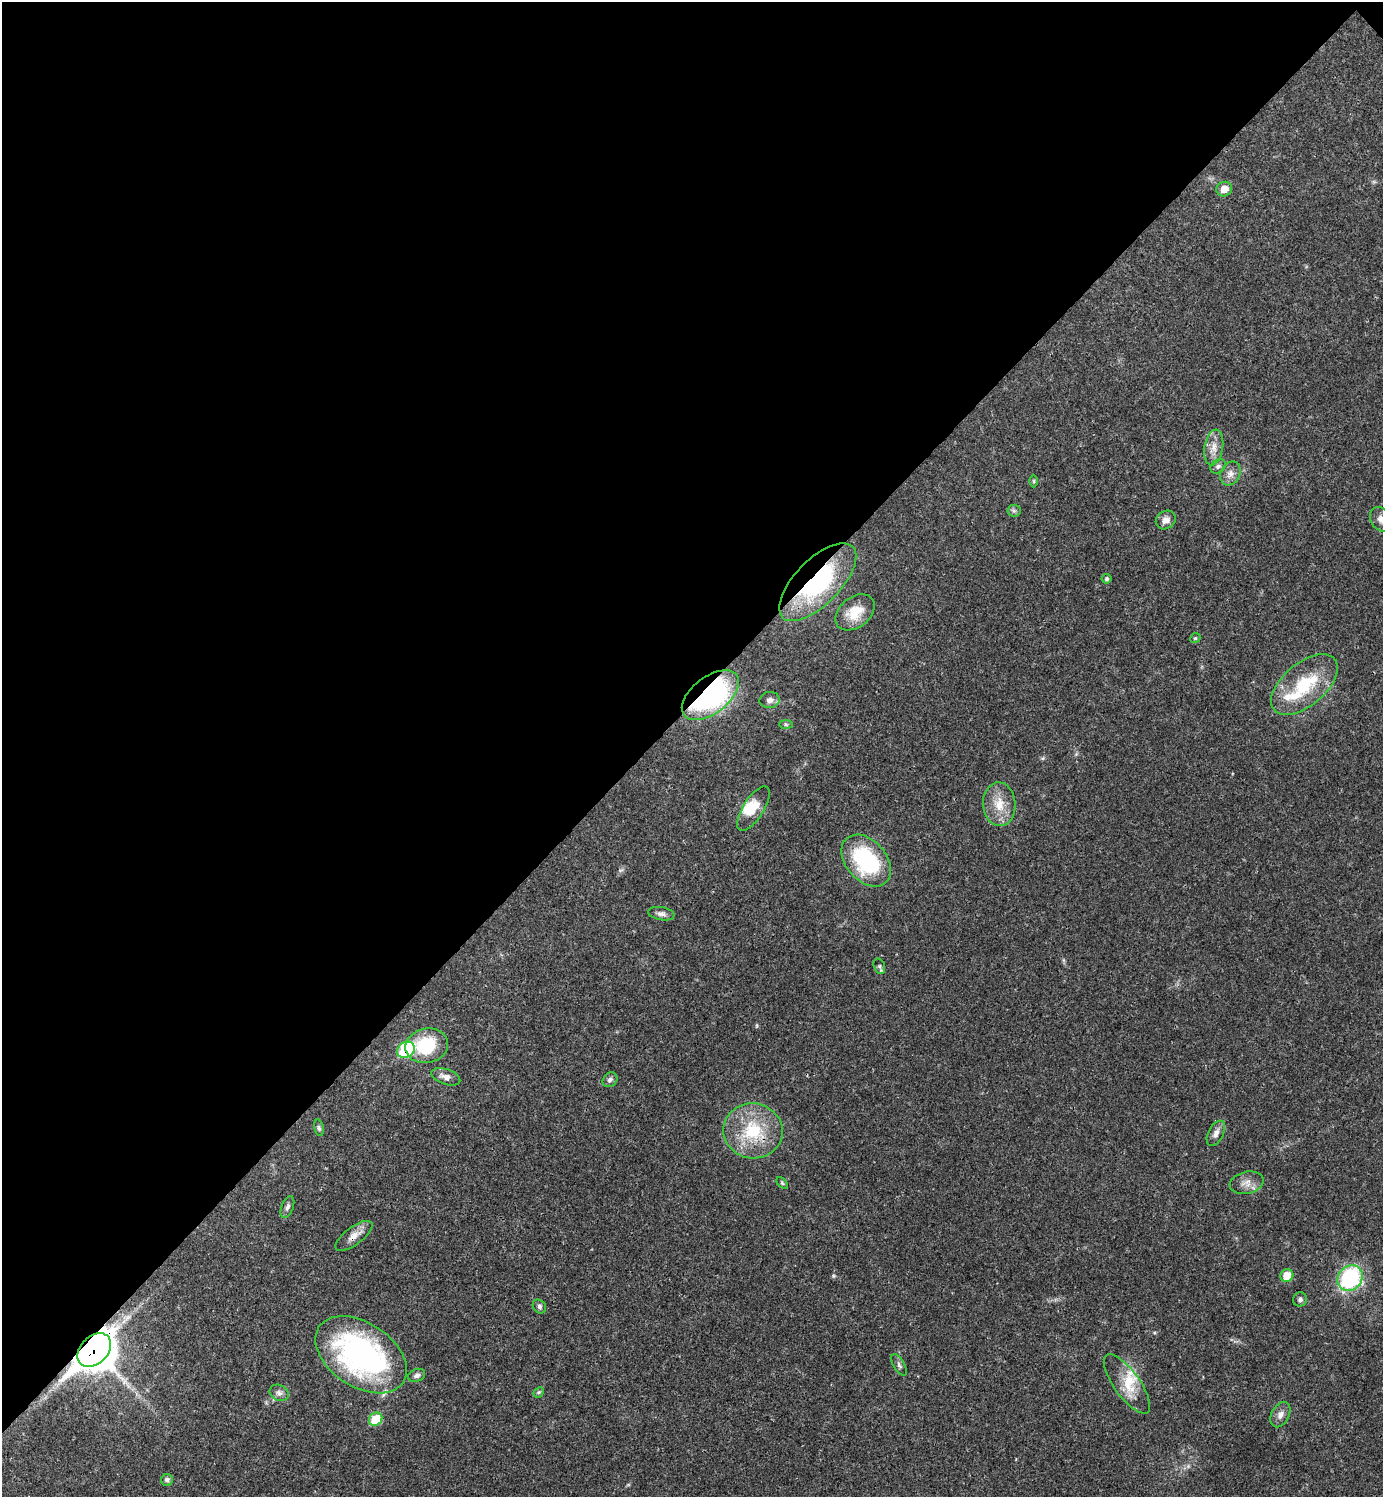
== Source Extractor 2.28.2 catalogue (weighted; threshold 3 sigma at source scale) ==
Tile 2 of 4 x 4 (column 2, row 1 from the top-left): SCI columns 1681-3061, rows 4486-5980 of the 5981 x 5982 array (HDU 1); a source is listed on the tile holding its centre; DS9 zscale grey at full resolution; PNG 1385 x 1499 px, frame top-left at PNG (2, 2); each listed source drawn as its Kron ellipse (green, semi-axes under 4 px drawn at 4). Shown black and unused: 47% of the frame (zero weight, under 3 of 4 exposures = <1% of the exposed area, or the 3 px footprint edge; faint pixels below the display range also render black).
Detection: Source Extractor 2.28.2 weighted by HDU 2 'WHT'; one run over the whole footprint, this tile lists its part. Background 0.0198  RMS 0.0022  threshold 0.01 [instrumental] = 3 sigma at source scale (4.5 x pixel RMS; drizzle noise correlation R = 1.50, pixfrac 1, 0.05/0.05 arcsec/px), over >= 5 px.
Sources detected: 51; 5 inside a brighter listed object's ellipse — not listed separately; the other 46 listed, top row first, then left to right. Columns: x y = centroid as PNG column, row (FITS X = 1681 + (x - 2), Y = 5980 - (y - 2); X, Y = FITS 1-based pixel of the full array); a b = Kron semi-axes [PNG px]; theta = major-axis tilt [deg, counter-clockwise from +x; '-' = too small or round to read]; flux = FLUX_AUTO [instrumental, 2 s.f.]
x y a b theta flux
1224 189 8 7 - 2.3
1214 447 18 9 80 2.3
1218 466 8 6 40 0.65
1230 473 12 9 61 1.6
1034 481 6 4 -89 0.27
1014 511 6 6 - 0.47
1381 519 13 10 -57 1.4
1166 520 10 9 - 1.5
1106 579 5 4 - 0.38
818 582 50 22 46 26
855 612 22 15 39 4.7
1195 638 5 4 - 0.29
1304 684 40 21 40 13
710 695 33 18 38 47
770 700 10 8 5 1.1
786 724 7 4 -1 0.39
999 804 22 16 -85 4.5
753 809 25 10 58 3.7
866 861 30 20 -48 23
661 914 13 6 -10 1
879 966 8 5 -73 0.48
427 1046 21 17 12 11
406 1050 9 7 37 15
446 1077 15 7 -19 1.5
610 1080 8 6 43 0.75
319 1128 8 4 -77 0.44
753 1131 30 27 -9 13
1216 1133 14 7 63 1.3
782 1183 7 4 -46 0.28
1247 1183 17 11 13 1.9
287 1207 11 6 69 0.73
354 1236 22 9 37 2.1
1287 1276 7 6 - 3.9
1350 1278 14 11 51 24
1300 1299 7 7 - 0.64
539 1306 7 6 - 0.6
94 1350 19 13 44 460
361 1355 50 32 -33 58
899 1365 12 5 -60 0.63
417 1375 9 6 22 0.71
1127 1384 35 13 -54 5.4
539 1392 6 4 44 0.36
279 1393 10 8 -26 0.96
1280 1415 13 9 62 1.3
376 1419 7 6 - 7
167 1480 6 6 - 0.72
Overlapping masked pixels (flux is a lower limit): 5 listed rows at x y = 818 582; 710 695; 406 1050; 354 1236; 94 1350
Isophote crosses this tile's border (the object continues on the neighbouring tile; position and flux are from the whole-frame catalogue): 1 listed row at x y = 1381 519
Unlisted compact peaks at least as high as the median listed source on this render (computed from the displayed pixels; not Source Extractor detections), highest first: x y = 833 1276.